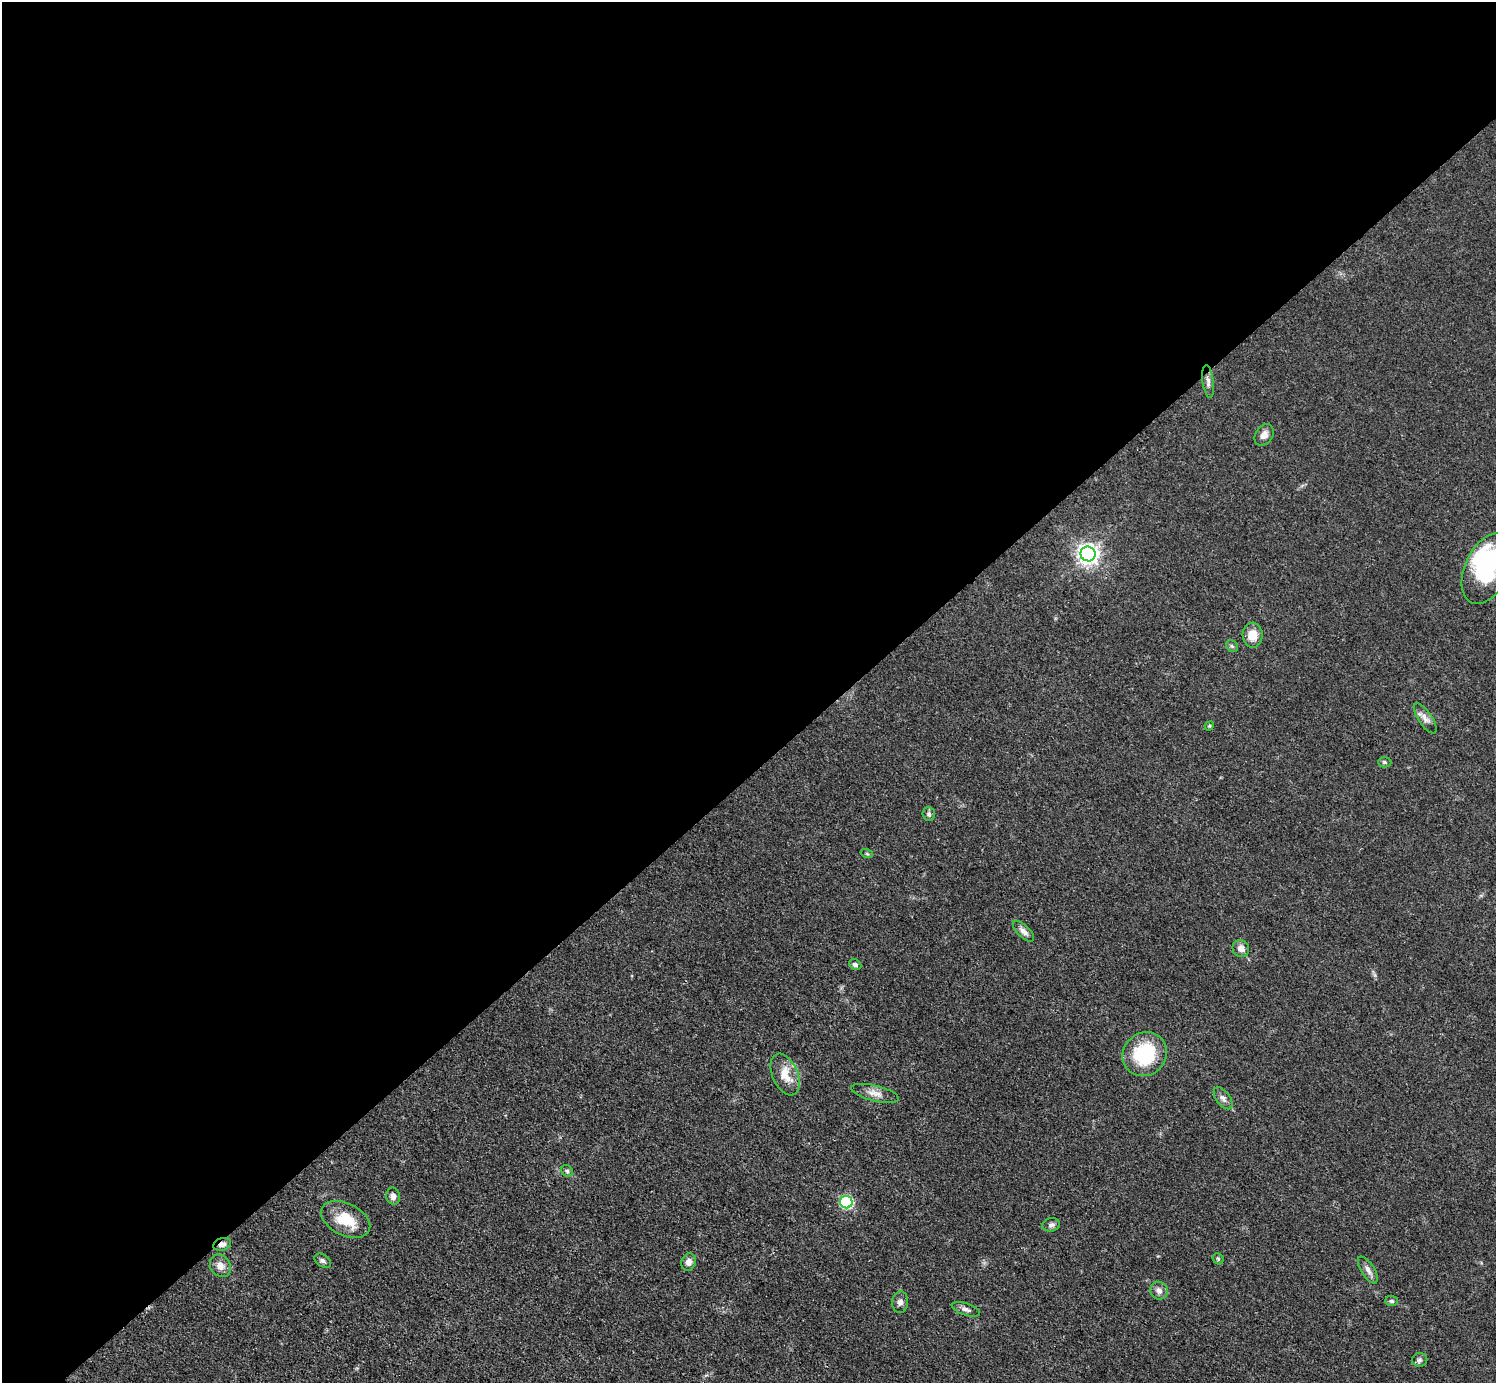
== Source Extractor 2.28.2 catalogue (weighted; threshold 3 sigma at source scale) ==
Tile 2 of 4 x 4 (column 2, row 1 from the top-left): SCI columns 1496-2989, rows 4442-5822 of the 5980 x 5979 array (HDU 1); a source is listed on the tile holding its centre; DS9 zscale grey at full resolution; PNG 1498 x 1385 px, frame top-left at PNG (2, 2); each listed source drawn as its Kron ellipse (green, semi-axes under 4 px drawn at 4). Shown black and unused: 56% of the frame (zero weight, under 3 of 4 exposures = <1% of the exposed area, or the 3 px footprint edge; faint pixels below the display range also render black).
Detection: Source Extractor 2.28.2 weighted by HDU 2 'WHT'; one run over the whole footprint, this tile lists its part. Background 0.0514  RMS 0.005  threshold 0.0223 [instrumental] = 3 sigma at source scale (4.5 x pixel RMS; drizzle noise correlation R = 1.50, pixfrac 1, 0.05/0.05 arcsec/px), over >= 5 px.
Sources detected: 35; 1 inside a brighter object's white glare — neither listed nor drawn; the other 34 listed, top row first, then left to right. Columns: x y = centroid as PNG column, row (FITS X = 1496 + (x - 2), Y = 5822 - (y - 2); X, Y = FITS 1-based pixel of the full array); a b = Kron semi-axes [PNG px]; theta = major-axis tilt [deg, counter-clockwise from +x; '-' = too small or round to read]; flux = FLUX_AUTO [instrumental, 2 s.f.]
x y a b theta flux
1208 381 16 5 -82 2.4
1264 435 11 8 55 3.4
1088 554 7 7 - 310
1487 568 38 22 64 37
1253 635 12 10 -88 6.6
1232 646 7 5 -44 0.89
1425 718 17 6 -56 3.1
1209 726 5 4 - 0.51
1385 762 7 5 -1 0.81
929 814 7 6 - 1.4
867 854 6 4 -19 0.75
1023 931 13 6 -44 2.5
1241 949 8 8 - 2.9
855 965 6 5 - 1.5
1145 1054 23 21 44 31
785 1074 22 12 -66 9.3
875 1093 24 8 -14 4.2
1223 1098 13 6 -53 2.1
567 1171 6 5 - 1
393 1196 8 7 - 2.5
846 1202 6 6 - 56
346 1219 26 16 -27 15
1051 1225 9 6 8 1.6
222 1244 9 6 19 2.3
1218 1259 6 5 - 0.74
323 1261 9 6 -32 1.5
689 1262 9 7 69 2.9
220 1266 12 10 -54 3.8
1368 1270 15 6 -57 2.6
1159 1291 9 8 - 2.7
1391 1301 6 5 - 0.89
900 1302 10 8 86 2.2
966 1309 15 6 -18 2
1420 1360 8 6 12 1.4
Overlapping masked pixels (flux is a lower limit): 1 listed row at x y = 222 1244
Isophote crosses this tile's border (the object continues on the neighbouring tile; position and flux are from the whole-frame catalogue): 1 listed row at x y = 1487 568